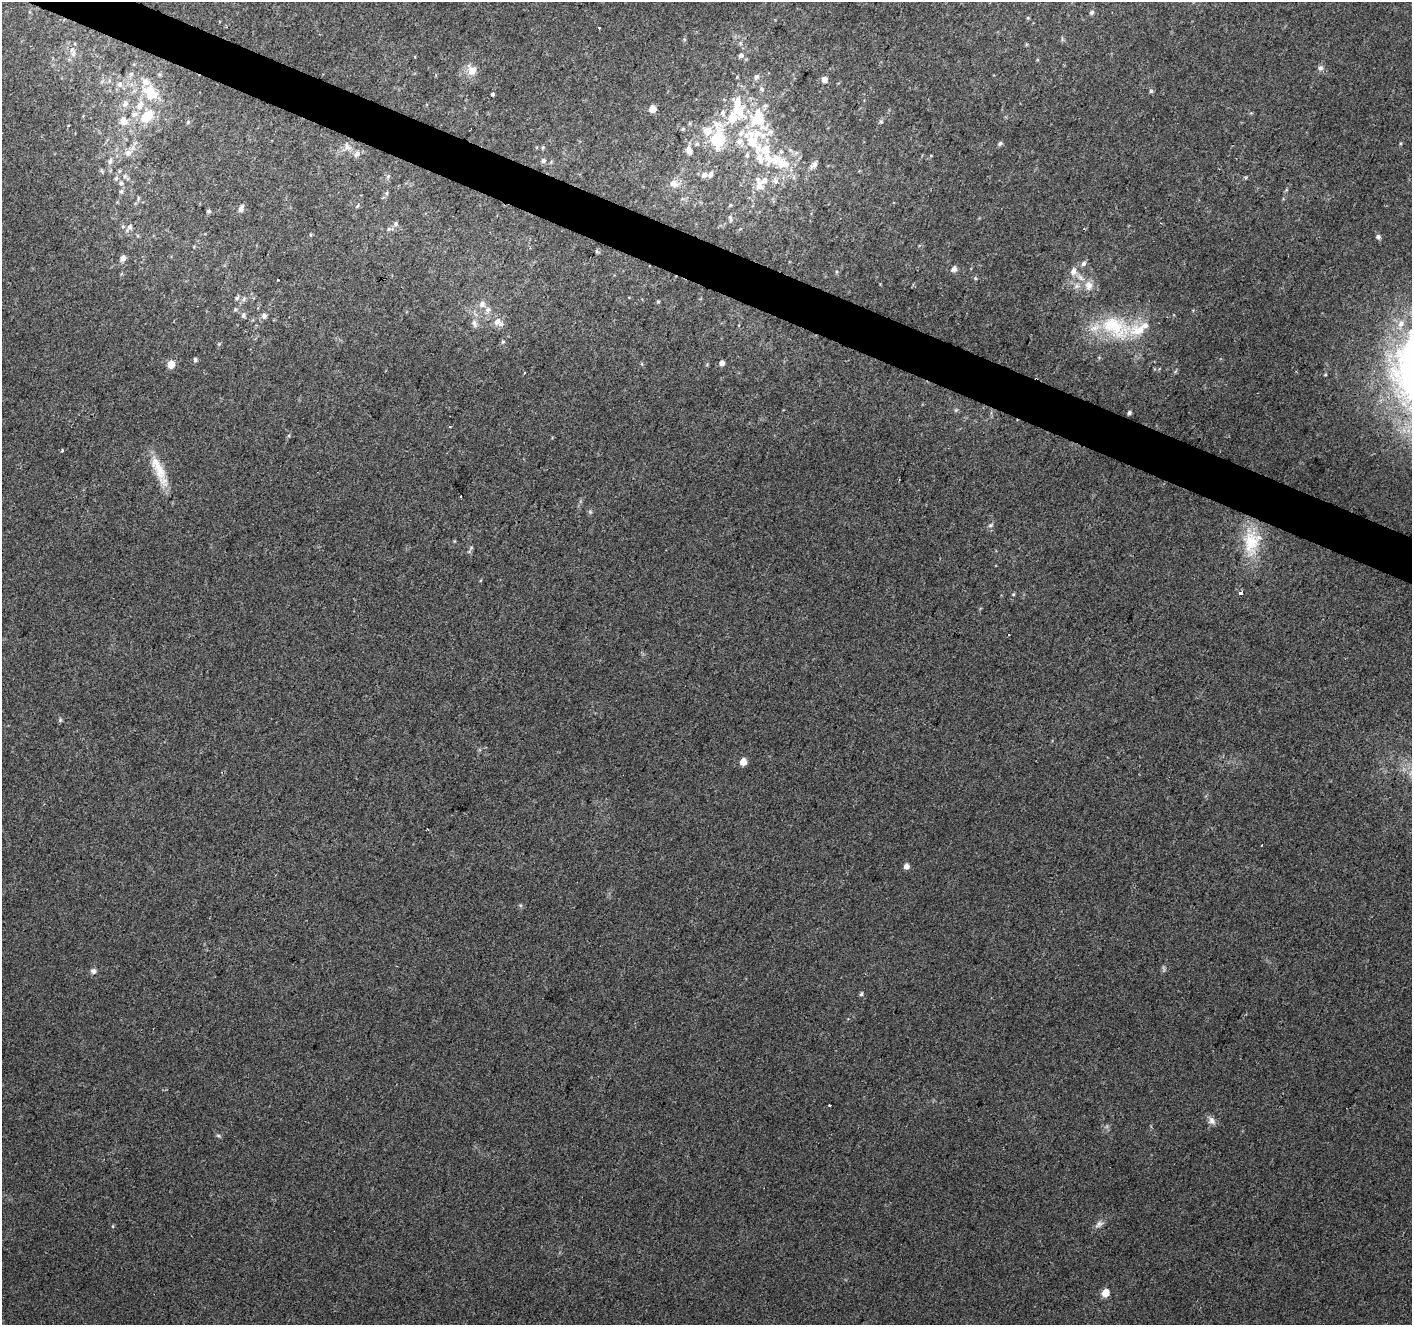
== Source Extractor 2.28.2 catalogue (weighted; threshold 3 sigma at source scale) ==
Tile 11 of 4 x 4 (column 3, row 3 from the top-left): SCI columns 2823-4232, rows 1529-2851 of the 5648 x 5767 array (HDU 1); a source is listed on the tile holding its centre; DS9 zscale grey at full resolution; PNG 1414 x 1327 px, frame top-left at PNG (2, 2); no overlay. Shown black and unused: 3% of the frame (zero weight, under 2 of 3 exposures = <1% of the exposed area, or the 3 px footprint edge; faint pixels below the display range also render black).
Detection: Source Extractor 2.28.2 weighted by HDU 2 'WHT'; one run over the whole footprint, this tile lists its part. Background 0.0643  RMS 0.0076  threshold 0.0341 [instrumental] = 3 sigma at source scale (4.5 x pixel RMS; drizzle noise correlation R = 1.50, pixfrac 1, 0.0396/0.0396 arcsec/px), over >= 5 px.
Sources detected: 127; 1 too faint to see at this stretch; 1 inside a brighter object's white glare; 1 cosmic-ray / hot-pixel residue — not listed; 22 inside a brighter listed object's ellipse — not listed separately; the other 102 listed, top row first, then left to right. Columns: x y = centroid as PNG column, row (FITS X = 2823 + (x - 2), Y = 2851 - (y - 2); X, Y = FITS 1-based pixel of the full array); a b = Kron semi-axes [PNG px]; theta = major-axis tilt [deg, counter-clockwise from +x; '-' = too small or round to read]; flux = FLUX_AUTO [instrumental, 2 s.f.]
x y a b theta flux
1092 13 6 5 - 1.8
1028 18 5 4 - 0.78
599 28 3 3 - 1.9
684 39 5 4 - 0.95
740 43 6 4 -71 1.2
73 54 11 6 82 3.9
741 55 6 6 - 2.5
1320 68 8 7 - 2.2
472 70 15 12 -57 7.6
131 74 8 5 44 1.9
756 77 9 6 59 2.3
824 79 7 6 - 3.7
120 84 8 7 - 3.4
762 89 6 5 - 1.4
1151 91 6 5 - 1.2
493 94 3 3 - 12
152 95 32 15 -26 23
125 103 11 8 58 4
140 105 18 9 66 9.8
652 109 5 5 - 13
738 109 30 18 -42 25
147 116 11 8 42 22
758 118 20 14 -68 35
123 121 10 9 - 6.2
188 122 5 4 - 1
881 122 6 4 -19 1
717 124 16 11 -46 10
69 125 3 2 - 0.62
683 129 5 4 - 0.9
718 139 9 7 82 57
752 140 28 14 -67 28
1000 143 7 5 72 1.4
347 147 11 8 -55 4.7
543 147 5 4 - 1
689 150 10 7 -70 5.5
128 153 9 9 - 4.3
357 154 8 7 - 3.5
543 160 7 6 - 1.9
110 161 9 5 74 2.4
782 164 17 13 -7 16
814 164 10 6 45 3.4
704 175 9 7 30 3.5
125 176 6 6 - 1.8
388 176 6 4 19 1.1
116 178 6 5 - 1.4
775 181 10 7 -52 3.3
121 183 6 5 - 1.5
674 183 10 8 -45 6.8
759 186 11 9 87 7.4
121 192 7 5 74 1.6
387 193 6 4 72 1.2
138 198 8 3 85 1
730 205 5 4 - 0.92
357 206 7 3 38 0.94
241 208 10 6 68 2.9
209 211 6 5 - 1.3
730 218 9 5 -72 1.6
395 224 7 6 - 1.7
129 228 11 7 56 2.8
389 229 6 5 - 1.3
1378 237 6 5 - 2
597 251 6 4 -87 1
123 258 7 6 - 3.7
1084 263 7 5 57 2.5
954 269 7 7 - 2.6
1073 271 9 8 - 4.6
975 278 5 5 - 0.98
278 280 3 2 - 2.1
1089 285 14 11 -85 7.5
1076 286 8 7 - 3.3
237 298 6 5 - 1.4
244 299 7 4 71 1.3
658 302 5 3 - 0.78
482 304 9 8 - 4
235 309 5 4 - 0.98
243 315 6 5 - 1.7
264 316 6 6 - 2.5
497 322 12 11 - 5.7
474 323 12 6 -66 3.2
1401 324 10 8 59 5.2
1114 327 43 27 -35 50
503 342 6 4 29 1
195 360 5 5 - 1.6
722 363 5 5 - 3.6
171 364 5 5 - 13
525 373 3 2 - 1.2
1129 412 5 4 - 1.6
450 427 4 2 - 0.87
62 450 3 3 - 1.7
159 471 49 11 -67 19
461 496 3 3 - 1.5
990 525 7 5 27 1.5
1251 542 40 20 87 33
1240 593 3 3 - 6.3
743 762 6 5 - 8.7
906 866 5 5 - 4.7
93 971 8 7 - 2.3
861 994 5 4 - 1.4
829 1106 3 3 - 2.3
1212 1121 11 8 -67 3.7
219 1136 7 3 -19 1.1
1106 1293 6 6 - 10
Unlisted compact peaks at least as high as the median listed source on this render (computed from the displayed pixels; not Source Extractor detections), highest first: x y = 60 720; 520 905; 590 512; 219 344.